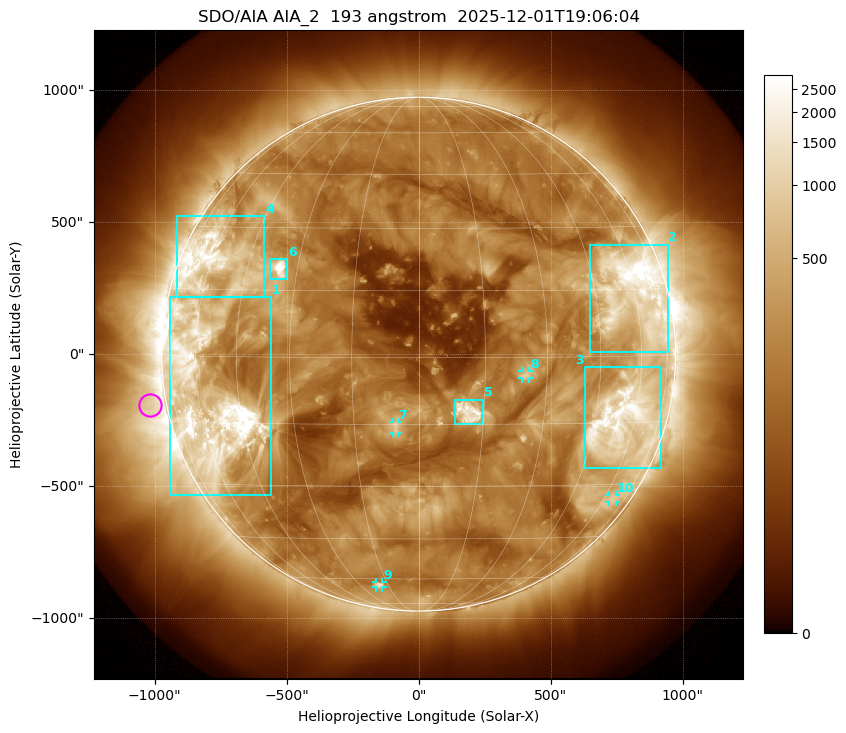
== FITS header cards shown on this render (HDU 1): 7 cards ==
TELESCOP= 'SDO/AIA '           / For AIA: SDO/AIA
INSTRUME= 'AIA_2   '           / For AIA: AIA_ATA1, AIA_ATA2, AIA_ATA3 or AIA_AT
WAVELNTH=                  193 / [angstrom] Wavelength
WAVEUNIT= 'angstrom'           / Wavelength unit: angstrom
DATE-OBS= '2025-12-01T19:06:04.843' / [ISO] Date when observation started; ISO 8
CTYPE1  = 'HPLN-TAN'           / CTYPE1: HPLN
CTYPE2  = 'HPLT-TAN'           / CTYPE2: HPLT

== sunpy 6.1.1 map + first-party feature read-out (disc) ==
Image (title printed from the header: SDO/AIA AIA_2  193 angstrom  2025-12-01T19:06:04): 1024 x 1024 px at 2.4 arcsec/px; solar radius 974 arcsec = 406 px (full disc in frame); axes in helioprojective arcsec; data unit not stated in the header (colour bar unlabelled)
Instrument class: DISC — disc imager (sunpy class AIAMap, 193 A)
Bright regions (active regions / flare kernels): reference = the median radial profile (limb darkening/brightening removed); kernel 9 px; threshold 5 sigma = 521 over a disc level ~193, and >= 1.15x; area >= 12 px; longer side >= 10 px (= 24 arcsec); searched inside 0.97 R_sun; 10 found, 10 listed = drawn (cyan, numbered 1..; 4 of them under ~33 arcsec drawn as corner ticks so the feature stays visible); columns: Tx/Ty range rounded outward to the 5 arcsec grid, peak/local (2 s.f.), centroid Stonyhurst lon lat
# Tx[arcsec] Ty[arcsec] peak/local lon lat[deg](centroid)
1 -945..-560 -535..215 24 -56 -10
2 645..945 10..415 20 +59 +14
3 625..920 -430..-50 12 +55 -15
4 -915..-585 215..525 10 -59 +21
5 135..245 -265..-170 15 +11 -12
6 -565..-500 280..360 19 -35 +20
7 -95..-80 -300..-255 5.3 -5 -16
8 390..420 -90..-65 5.5 +25 -4
9 -160..-135 -885..-865 5.3 -20 -63
10 720..750 -560..-535 3.3 +65 -34
Off-limb structures (1.02-1.3 R_sun): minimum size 162 px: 2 found; the strongest spans PA ~65..135 deg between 1.02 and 1.3 R_sun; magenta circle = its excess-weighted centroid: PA ~100 deg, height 1.06 R_sun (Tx ~-1020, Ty ~-190 arcsec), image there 2.8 x the reference